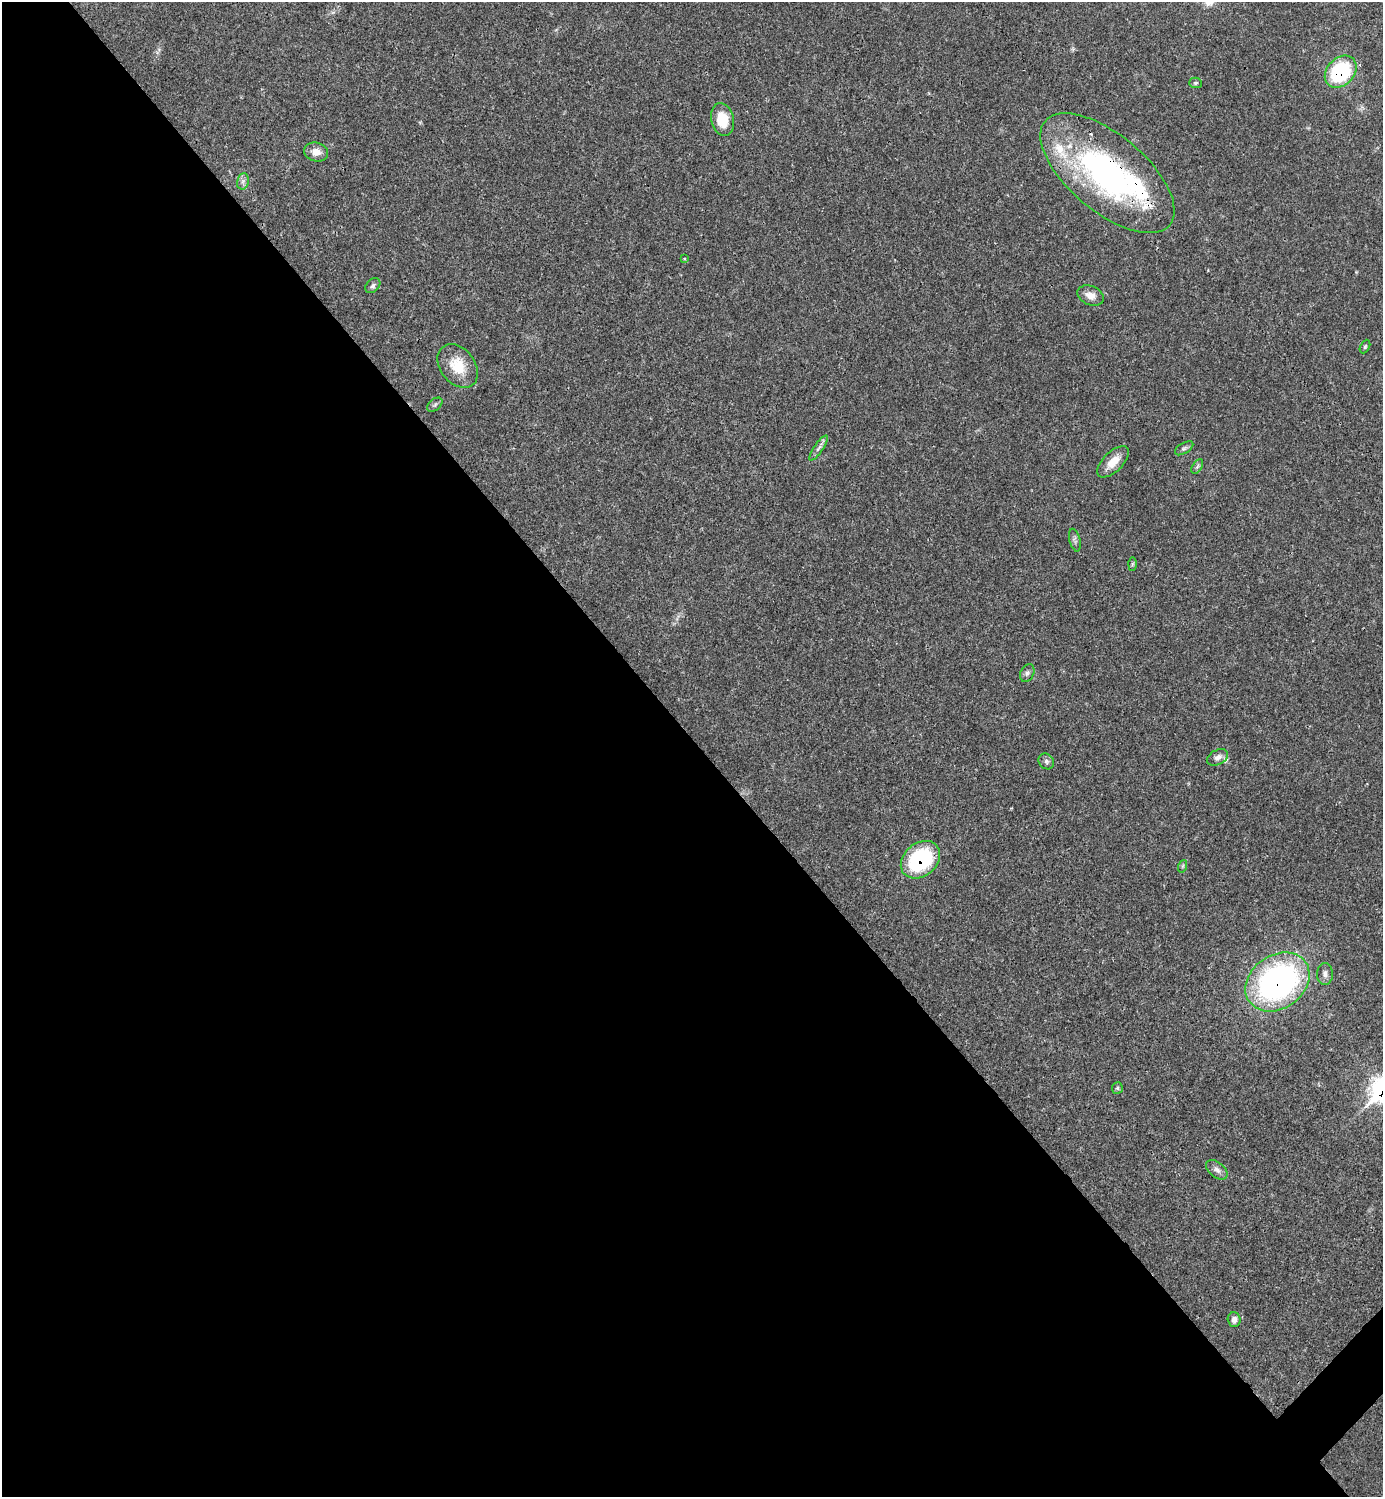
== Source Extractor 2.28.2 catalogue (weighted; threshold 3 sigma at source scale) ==
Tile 9 of 4 x 4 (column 1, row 3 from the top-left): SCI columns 303-1683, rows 1498-2992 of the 5984 x 5985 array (HDU 1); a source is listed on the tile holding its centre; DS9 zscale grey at full resolution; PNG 1385 x 1499 px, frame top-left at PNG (2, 2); each listed source drawn as its Kron ellipse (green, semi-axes under 4 px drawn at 4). Shown black and unused: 51% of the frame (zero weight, under 3 of 4 exposures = <1% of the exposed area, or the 3 px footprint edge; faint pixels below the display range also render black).
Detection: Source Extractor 2.28.2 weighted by HDU 2 'WHT'; one run over the whole footprint, this tile lists its part. Background 0.02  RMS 0.0022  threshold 0.01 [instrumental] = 3 sigma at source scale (4.5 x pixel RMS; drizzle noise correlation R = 1.50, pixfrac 1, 0.05/0.05 arcsec/px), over >= 5 px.
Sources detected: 34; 2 inside a brighter object's white glare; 1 cosmic-ray / hot-pixel residue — neither listed nor drawn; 3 inside a brighter listed object's ellipse — not listed separately; the other 28 listed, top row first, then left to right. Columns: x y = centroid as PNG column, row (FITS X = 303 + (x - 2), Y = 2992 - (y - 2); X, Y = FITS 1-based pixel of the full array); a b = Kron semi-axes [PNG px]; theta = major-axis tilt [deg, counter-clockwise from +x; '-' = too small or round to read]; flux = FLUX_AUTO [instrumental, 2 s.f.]
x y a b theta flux
1341 72 18 13 46 20
1195 83 6 5 - 0.39
722 119 16 11 -78 5.3
316 152 12 9 -12 2.2
1107 173 81 38 -40 62
243 181 8 6 78 0.78
684 258 3 3 - 0.22
373 286 8 6 45 0.61
1091 295 14 9 -22 1.9
1365 347 7 4 63 0.36
458 366 24 17 -51 5.7
435 405 9 5 40 0.5
818 448 15 4 55 0.94
1184 448 10 5 32 0.53
1113 462 20 10 44 3.1
1197 467 8 4 59 0.51
1075 540 11 5 -76 0.63
1132 564 6 4 89 0.32
1027 673 9 6 62 0.65
1218 757 11 7 28 1.1
1046 761 8 7 - 0.66
920 860 21 16 40 21
1183 866 6 4 71 0.31
1325 974 11 8 88 0.99
1277 982 34 27 35 71
1117 1088 6 5 - 0.38
1217 1170 12 7 -40 1
1234 1319 7 6 - 1.1
Overlapping masked pixels (flux is a lower limit): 4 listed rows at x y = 1341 72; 1107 173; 920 860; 1277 982